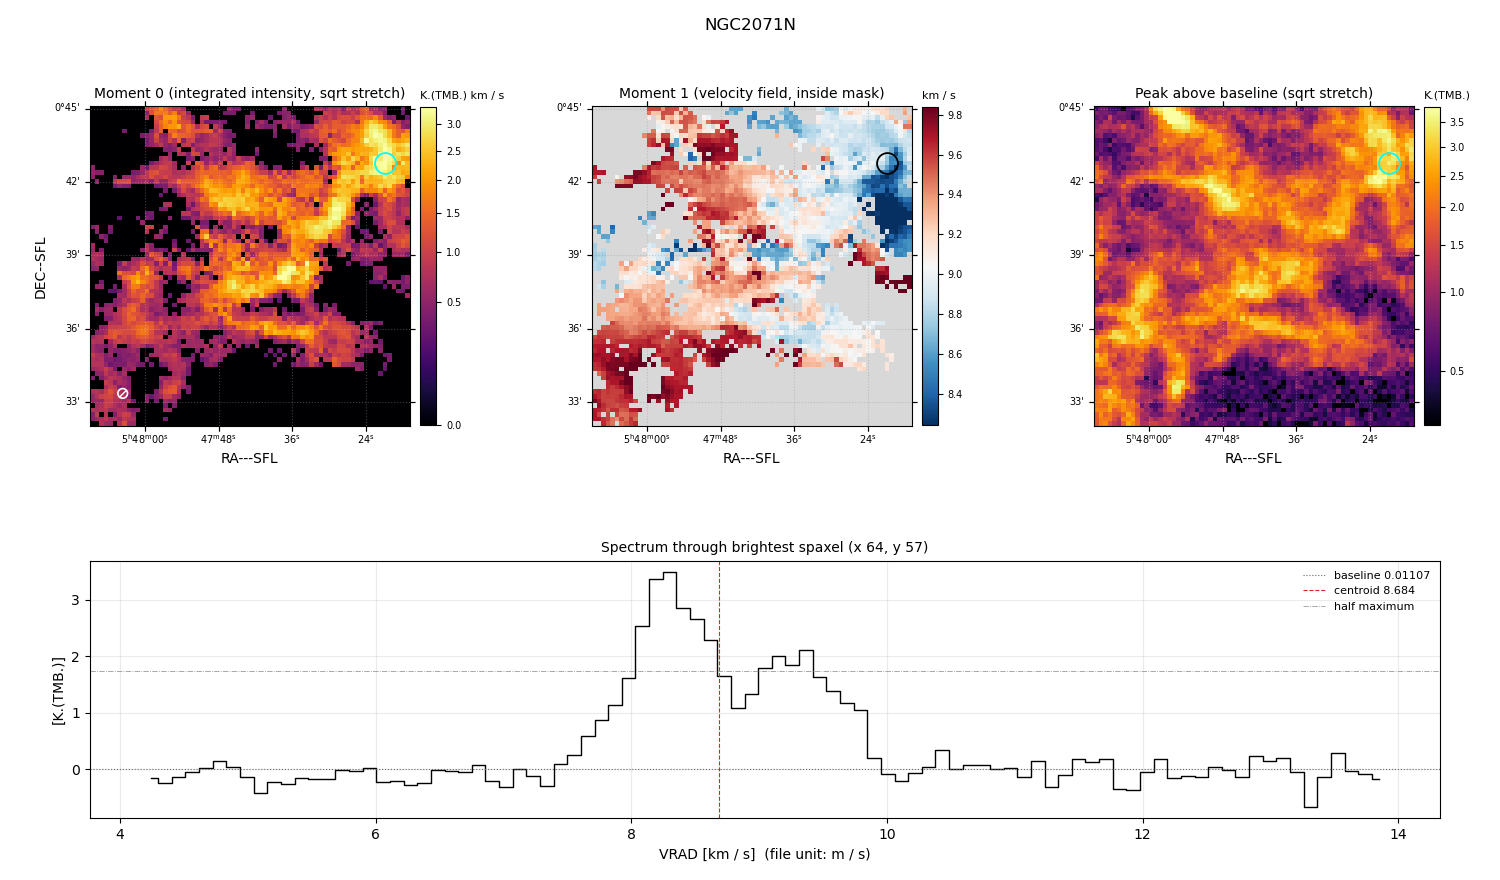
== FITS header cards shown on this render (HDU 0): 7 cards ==
OBJECT  = 'NGC2071N'
BUNIT   = 'K.(TMB.) '          / Brightness (pixel) unit
CTYPE1  = 'RA---SFL'
CTYPE2  = 'DEC--SFL'
CTYPE3  = 'VRAD    '
NAXIS3  =                   91
CUNIT3  = 'm/s     '

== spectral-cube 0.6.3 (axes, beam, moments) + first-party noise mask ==
SpectralCube HDU 0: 91 channels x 70 x 70 spaxels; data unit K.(TMB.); figure title: NGC2071N
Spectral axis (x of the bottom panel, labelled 'VRAD [km / s]  (file unit: m / s)'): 4.25 .. 13.85 km / s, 91 channels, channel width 0.107 km / s
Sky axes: RA---SFL/DEC--SFL; field 13.1' x 13.1' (11 arcsec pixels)
Beam (drawn as the hatched ellipse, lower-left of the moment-0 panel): BMAJ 23.6 arcsec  BMIN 23.6 arcsec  BPA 0 deg
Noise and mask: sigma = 0.23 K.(TMB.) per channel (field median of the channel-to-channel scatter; includes a channel-correlation factor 1.3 measured on the 1379 emission-free spaxels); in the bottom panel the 72 channels outside the line scatter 0.22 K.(TMB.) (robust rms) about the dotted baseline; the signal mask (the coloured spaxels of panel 2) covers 57% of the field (26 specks smaller than half a beam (2.5 px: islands under 3 px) dropped from it)
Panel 1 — Moment 0 (line voxels x channel width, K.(TMB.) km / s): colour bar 0 .. 3.36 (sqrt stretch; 0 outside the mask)
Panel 2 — Moment 1 (intensity-weighted velocity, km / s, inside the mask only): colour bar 8.24 .. 9.84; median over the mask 9.20
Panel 3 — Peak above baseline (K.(TMB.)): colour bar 0.401 .. 3.81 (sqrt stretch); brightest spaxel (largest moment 0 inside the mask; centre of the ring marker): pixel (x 64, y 57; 0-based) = FK5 05h47m21s +00d42m45s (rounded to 1 s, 15 arcsec steps: no finer than the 11 arcsec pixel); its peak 3.48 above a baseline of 0.01107
Panel 4 — spectrum at that spaxel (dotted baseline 0.01107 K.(TMB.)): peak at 8.30 km / s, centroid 8.684 km / s (red dashed line; intensity-weighted over the run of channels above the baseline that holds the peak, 7.39 .. 9.95 km / s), W50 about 1.4 km / s across both peaks of a double-peaked profile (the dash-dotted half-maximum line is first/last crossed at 8.03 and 9.42 km / s, edge to edge); detected line 7.82 .. 9.85 km / s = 19 of 91 channels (21%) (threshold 4 sigma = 0.92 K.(TMB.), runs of >= 3 channels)